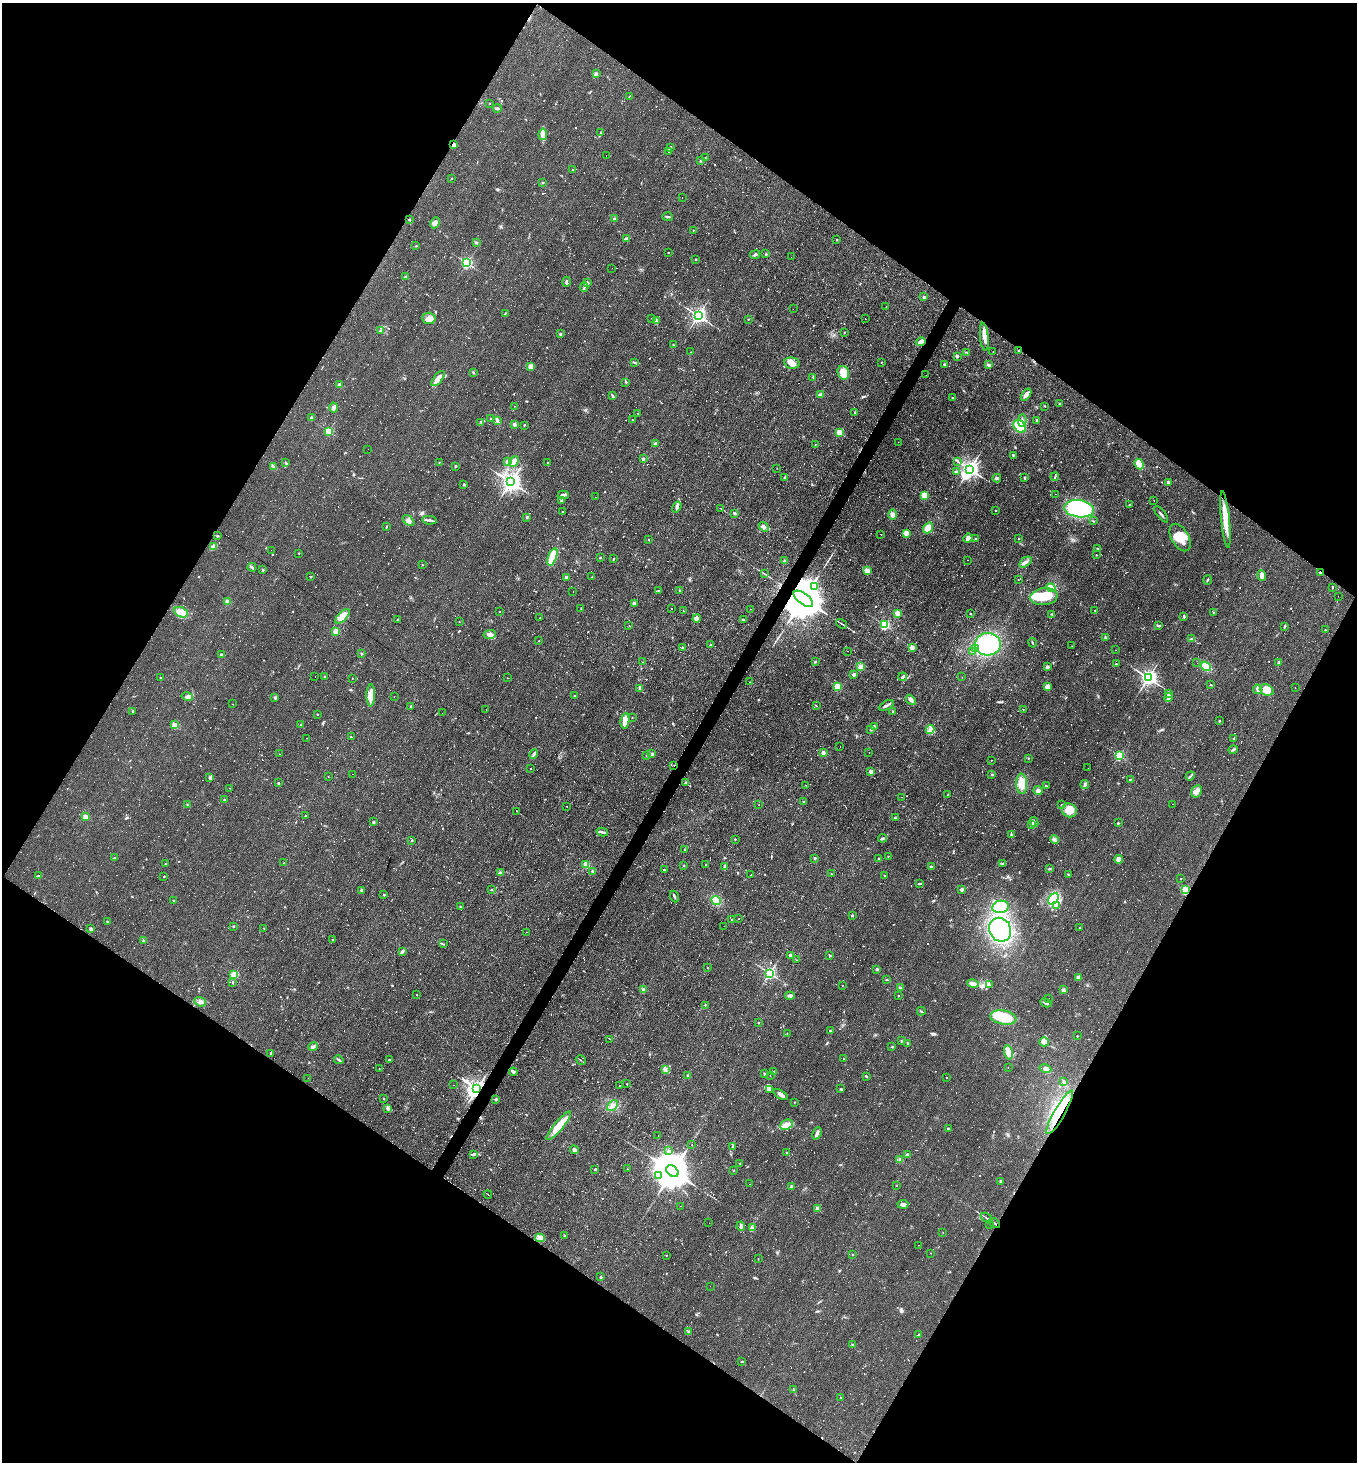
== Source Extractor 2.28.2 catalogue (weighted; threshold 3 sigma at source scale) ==
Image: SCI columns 145-5563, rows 1-5837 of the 5847 x 5837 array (HDU 1 of 3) = the unmasked area's bounding box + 8 px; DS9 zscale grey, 4 x 4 block average (1 PNG px = mean of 4 x 4 image px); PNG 1359 x 1464 px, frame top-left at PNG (2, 3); each listed source drawn as its Kron ellipse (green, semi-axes under 4 px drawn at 4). Shown black and unused: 49% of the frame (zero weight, under 2 of 3 exposures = <1% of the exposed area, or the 3 px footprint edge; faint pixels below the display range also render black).
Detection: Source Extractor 2.28.2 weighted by HDU 2 'WHT'. Background 0.0353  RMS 0.0078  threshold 0.0353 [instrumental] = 3 sigma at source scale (4.5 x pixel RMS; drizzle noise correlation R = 1.50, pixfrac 1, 0.05/0.05 arcsec/px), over >= 5 px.
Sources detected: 1793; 14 too faint to see at this stretch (4 x 4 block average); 6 inside a brighter object's white glare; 785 cosmic-ray / hot-pixel residue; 4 long thin detections or spike segments (spike, bleed or trail) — neither listed nor drawn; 9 coinciding with a brighter row at this scale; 25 inside a brighter listed object's ellipse — not listed separately; of the other 950, all 500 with FLUX_AUTO >= 2.24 (the completeness limit of this list) listed and drawn (450 fainter detections not listed), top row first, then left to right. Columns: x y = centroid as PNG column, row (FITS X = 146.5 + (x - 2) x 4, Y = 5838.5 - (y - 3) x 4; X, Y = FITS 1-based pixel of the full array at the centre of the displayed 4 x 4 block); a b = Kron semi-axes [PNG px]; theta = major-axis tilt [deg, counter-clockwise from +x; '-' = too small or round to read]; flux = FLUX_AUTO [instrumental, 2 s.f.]
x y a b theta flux
597 73 3 3 - 5.8
629 96 2 2 - 2.4
489 103 2 2 - 6.6
497 108 4 2 - 10
601 133 2 2 - 2.5
543 134 6 4 82 17
454 145 2 2 - 52
670 148 2 2 - 2.9
669 151 3 2 - 4.4
606 155 2 2 - 22
705 157 2 2 - 2.7
700 161 2 2 - 9.7
572 170 2 2 - 6.5
451 178 2 2 - 2.4
543 182 2 2 - 2.6
682 198 2 2 - 9.5
668 217 5 2 - 7.3
410 219 2 2 - 3.4
615 219 2 2 - 34
435 223 6 4 62 16
693 230 2 2 - 5
626 239 4 2 - 26
837 239 2 2 - 8.9
476 242 3 2 - 5.1
416 246 2 2 - 2.8
669 252 2 2 - 3.3
766 254 2 2 - 13
755 255 5 3 - 9.8
791 257 2 2 - 3
696 259 2 2 - 3.7
467 263 2 2 - 720
612 268 2 2 - 6.9
405 276 2 2 - 3.8
566 282 5 2 - 7
587 283 3 2 - 5.3
584 287 5 2 - 7
924 297 2 2 - 12
886 307 2 2 - 2.2
793 309 2 2 - 2.3
505 313 2 2 - 2.7
698 315 3 2 - 1900
429 318 6 5 - 26
652 318 2 2 - 19
748 319 2 2 - 2.7
865 319 2 2 - 2.8
656 320 4 2 - 8.2
381 330 3 2 - 3
844 332 2 2 - 3.5
560 334 2 2 - 22
984 337 14 4 -84 38
921 342 5 4 - 23
674 345 3 2 - 2.7
1018 351 2 2 - 5.7
691 352 2 2 - 3.2
993 352 2 2 - 4.2
967 353 4 2 - 4.1
957 356 2 2 - 36
881 362 2 2 - 3.2
635 363 2 2 - 2.6
792 363 8 5 -11 32
945 364 4 2 - 6.8
989 365 2 2 - 12
531 366 3 3 - 19
473 372 3 2 - 4.6
843 373 7 5 -66 60
926 375 2 2 - 2.7
813 377 2 2 - 2.5
438 379 9 3 50 34
626 382 2 2 - 6
339 385 4 3 - 9.5
821 395 3 3 - 5.7
1026 395 7 4 56 21
613 396 3 2 - 4.9
953 398 2 2 - 21
1059 403 2 2 - 7.6
515 406 2 2 - 8
1045 406 2 2 - 2.7
334 408 5 4 - 12
638 413 2 2 - 2.9
854 413 2 2 - 3.1
312 418 2 2 - 51
491 419 2 2 - 12
497 420 4 3 - 9.8
632 420 2 2 - 4.5
1037 420 2 2 - 19
1022 421 6 3 89 11
481 422 2 2 - 3.8
514 424 3 3 - 7.7
524 425 2 2 - 2.8
1020 426 7 5 -45 100
329 431 2 2 - 330
839 432 2 2 - 180
898 442 2 2 - 10
655 443 3 3 - 5.3
815 444 2 2 - 3.3
368 449 2 2 - 3.3
1013 455 3 2 - 4.7
643 459 3 2 - 7.3
958 461 2 2 - 2.3
439 462 2 2 - 4.3
508 462 2 2 - 88
514 462 5 4 - 34
286 463 4 2 - 4
547 463 2 2 - 4.2
1139 464 5 3 - 50
273 466 3 2 - 5.5
456 466 2 2 - 16
777 468 2 2 - 2.4
969 469 4 3 - 2800
956 471 4 2 - 6.2
784 477 3 2 - 4.5
1055 477 4 2 - 6.3
997 478 4 2 - 10
1025 478 3 2 - 4.2
511 482 3 3 - 3500
1168 482 2 2 - 36
464 484 2 2 - 19
1056 494 2 2 - 11
563 495 5 3 - 12
924 495 2 2 - 350
596 497 2 2 - 6.4
561 501 2 2 - 6.7
1154 501 2 2 - 18
1129 504 2 2 - 3.8
677 507 6 3 56 11
721 508 3 2 - 13
1079 509 15 8 -8 350
996 510 2 2 - 4.5
562 512 2 2 - 7.5
734 513 2 2 - 24
1161 514 10 2 -51 9.9
893 515 5 4 - 21
527 517 3 2 - 6.1
1225 519 28 4 -84 76
429 520 7 2 -6 11
409 521 7 4 -42 19
1093 521 3 2 - 3.1
386 527 4 2 - 3.6
764 527 5 3 - 11
928 528 6 4 51 40
906 533 2 2 - 150
881 535 2 2 - 5.4
218 536 2 2 - 2.7
1180 537 15 8 -61 75
968 538 5 3 - 21
648 539 2 2 - 4.3
975 539 2 2 - 7.9
1018 539 2 2 - 2.6
213 547 4 3 - 33
1098 548 4 2 - 4
271 550 2 2 - 3.4
299 553 2 2 - 4.1
1096 555 2 2 - 5.6
552 557 9 3 69 210
600 557 2 2 - 13
613 559 2 2 - 2.7
784 560 2 2 - 3.3
967 560 2 2 - 2.6
1025 562 7 3 38 12
422 565 2 2 - 6.2
252 567 4 2 - 8.3
263 570 2 2 - 6.8
867 571 2 2 - 180
1320 572 2 2 - 11
764 574 3 2 - 3.8
311 576 3 2 - 3.1
1262 576 5 3 - 23
566 577 2 2 - 43
592 577 2 2 - 7.9
1018 580 2 2 - 3.1
1207 580 4 2 - 5.2
814 587 2 2 - 3
1051 587 4 3 - 44
1332 587 4 2 - 3
679 590 2 2 - 8.1
658 591 3 2 - 3.6
573 592 2 2 - 7.8
1338 596 2 2 - 6.3
1044 597 13 8 7 130
803 599 11 5 -36 46000
228 602 2 2 - 95
634 603 3 2 - 8.5
581 608 2 2 - 2.6
672 608 2 2 - 31
751 609 2 2 - 3.7
1095 610 2 2 - 3.5
500 611 2 2 - 4.3
683 611 2 2 - 3.7
181 612 7 5 -22 31
1214 613 2 2 - 2.6
898 614 2 2 - 190
971 614 2 2 - 12
1052 614 2 2 - 4.9
343 616 9 4 47 37
1184 616 3 2 - 5.8
540 618 2 2 - 5.8
697 618 4 3 - 11
743 619 3 2 - 3.8
397 620 2 2 - 11
459 622 2 2 - 2.9
841 624 6 2 -36 6
885 625 2 2 - 570
1158 625 4 2 - 6.8
629 626 2 2 - 71
1284 627 4 2 - 4.6
1325 630 2 2 - 2.5
336 632 2 2 - 210
490 634 6 4 12 20
1106 637 2 2 - 32
1191 639 2 2 - 2.2
539 641 2 2 - 5.6
1033 643 5 2 - 3.7
988 644 13 11 1 380
711 645 2 2 - 2.5
1072 646 2 2 - 2.3
683 648 2 2 - 28
912 648 2 2 - 130
976 648 3 3 - 14
1116 650 2 2 - 2.6
848 651 2 2 - 4.4
973 652 2 2 - 2.3
361 653 3 2 - 4.2
221 654 2 2 - 24
643 662 2 2 - 3.5
815 662 3 2 - 3.4
1278 662 3 2 - 4.9
1197 663 2 2 - 5.9
1116 664 2 2 - 8.5
1206 666 5 4 - 88
861 667 2 2 - 170
1048 667 2 2 - 47
854 674 2 2 - 45
315 677 2 2 - 2.7
324 677 2 2 - 9.4
903 677 4 3 - 7.6
962 677 2 2 - 3.9
161 678 2 2 - 13
352 678 2 2 - 2.6
507 678 2 2 - 3
1148 678 3 2 - 2200
749 682 2 2 - 10
1211 685 3 2 - 3.6
837 687 2 2 - 230
1047 687 4 3 - 24
1295 688 2 2 - 2.3
640 689 3 2 - 9.2
1257 689 4 3 - 9.6
1267 690 7 5 -21 54
1168 693 2 2 - 12
371 695 11 4 89 39
574 695 2 2 - 4.7
394 696 2 2 - 3.3
187 697 6 3 -14 12
275 697 4 2 - 6.6
1168 697 4 3 - 19
911 700 6 3 -48 13
233 704 2 2 - 2.3
411 706 2 2 - 12
816 706 3 2 - 2.7
886 706 8 2 28 11
486 709 2 2 - 3.7
1023 709 2 2 - 3.7
133 711 2 2 - 5.4
893 712 3 2 - 2.3
442 713 2 2 - 4.7
317 714 2 2 - 8.4
632 718 2 2 - 3.8
625 721 8 3 82 57
1219 721 2 2 - 9.5
174 725 2 2 - 150
301 725 3 2 - 2.6
874 727 4 3 - 8.8
871 730 2 2 - 6.8
930 730 4 4 - 20
351 737 2 2 - 3.9
307 738 2 2 - 2.4
1234 738 2 2 - 2.8
840 747 2 2 - 29
1233 750 5 2 - 6.4
823 752 2 2 - 58
869 752 2 2 - 8.3
279 754 2 2 - 2.8
534 754 5 2 - 9.2
652 754 2 2 - 47
647 755 2 2 - 4.9
1119 755 2 2 - 560
1028 758 2 2 - 2.4
991 760 2 2 - 2.5
674 765 2 2 - 9.2
531 768 2 2 - 2.4
1088 768 2 2 - 2.6
871 771 4 3 - 10
353 774 2 2 - 4.9
992 774 3 2 - 3.5
1190 776 5 2 - 6.3
210 777 4 2 - 5.7
328 777 2 2 - 3.2
1130 780 4 2 - 4.7
686 782 4 2 - 3.6
278 783 2 2 - 12
1022 784 10 5 -87 70
1085 785 4 2 - 7.1
806 786 2 2 - 2.2
1046 786 2 2 - 21
230 788 2 2 - 2.3
1038 791 4 4 - 13
1197 791 6 5 - 23
948 795 2 2 - 13
901 797 2 2 - 14
224 799 2 2 - 9.9
803 801 2 2 - 9.6
759 804 2 2 - 3
1173 804 2 2 - 3.1
187 805 2 2 - 2.3
1061 805 2 2 - 8.3
566 806 2 2 - 24
1069 810 7 7 - 68
516 811 2 2 - 52
305 816 2 2 - 2.6
85 817 2 2 - 110
895 818 2 2 - 14
373 822 2 2 - 28
1034 822 5 2 - 12
1118 823 2 2 - 16
1032 824 4 3 - 9.2
602 832 6 2 -13 9.3
1011 834 4 2 - 4.3
883 838 4 2 - 7.5
735 839 2 2 - 7.2
412 840 2 2 - 11
1055 840 5 3 - 10
684 849 2 2 - 5.2
888 856 2 2 - 6.1
115 857 2 2 - 3
815 858 2 2 - 21
878 858 2 2 - 4.9
1119 859 4 3 - 26
284 863 2 2 - 3.6
1003 863 3 2 - 5
166 864 2 2 - 13
586 864 2 2 - 140
706 864 2 2 - 6.2
684 866 3 2 - 2.6
725 867 3 2 - 9.3
931 867 3 2 - 5.6
1049 868 3 2 - 5.8
664 870 2 2 - 16
592 871 2 2 - 21
500 873 2 2 - 53
831 874 2 2 - 2.6
1068 874 2 2 - 3.7
751 875 2 2 - 2.9
38 876 4 2 - 4.2
164 876 2 2 - 8.4
885 876 3 2 - 2.7
1181 878 2 2 - 3.1
920 884 4 2 - 8.1
491 889 2 2 - 3.6
962 889 2 2 - 60
361 890 2 2 - 4.2
1185 890 2 2 - 290
384 895 2 2 - 12
674 896 6 2 -66 7.6
1053 899 6 4 50 250
716 900 5 3 - 83
174 901 2 2 - 21
1056 905 4 2 - 7.7
460 907 2 2 - 2.3
1000 907 8 6 11 110
852 915 2 2 - 14
739 919 2 2 - 2.8
731 920 2 2 - 2.4
107 921 2 2 - 10
233 926 2 2 - 16
724 926 2 2 - 2.4
264 928 2 2 - 3.9
1080 928 2 2 - 8.9
91 929 2 2 - 38
1000 930 12 10 -60 600
526 932 2 2 - 5.8
333 940 2 2 - 11
143 941 2 2 - 2.6
444 944 2 2 - 2.5
402 951 4 2 - 8.8
791 955 3 3 - 14
830 955 2 2 - 11
796 960 2 2 - 3.3
708 967 2 2 - 4.1
877 969 2 2 - 23
769 973 2 2 - 970
234 974 2 2 - 290
1078 977 2 2 - 84
887 980 3 2 - 3.7
233 982 3 2 - 3.8
973 984 6 3 -14 24
842 985 2 2 - 5.2
989 985 3 2 - 7.5
900 988 3 2 - 5.1
643 989 2 2 - 39
1063 990 2 2 - 67
417 995 2 2 - 2.9
898 995 2 2 - 5
790 996 4 3 - 9.3
1049 999 2 2 - 4.9
200 1002 6 4 -22 17
1046 1003 6 2 -26 12
705 1005 2 2 - 5.2
921 1011 4 2 - 2.9
1003 1017 13 7 -10 140
759 1023 2 2 - 9.2
830 1031 2 2 - 13
787 1034 2 2 - 4.1
1077 1036 2 2 - 7.9
610 1039 4 2 - 3.4
901 1041 2 2 - 12
1044 1042 5 4 - 37
908 1043 2 2 - 3.7
313 1047 5 3 - 15
892 1047 3 2 - 2.8
1008 1052 7 4 -78 60
271 1053 3 2 - 5
843 1059 2 2 - 5.7
339 1060 5 2 - 7.1
389 1060 2 2 - 10
581 1060 5 2 - 4.4
1008 1067 2 2 - 2.8
379 1068 2 2 - 2.3
1045 1068 6 4 -13 13
665 1069 2 2 - 4.8
774 1071 2 2 - 7.1
513 1072 4 3 - 8.5
764 1073 2 2 - 4
688 1075 2 2 - 25
770 1076 2 2 - 2.4
866 1076 2 2 - 5.9
947 1077 2 2 - 2.6
308 1078 2 2 - 7
1064 1081 4 2 - 7.3
627 1084 2 2 - 4.8
454 1085 2 2 - 2.5
620 1085 2 2 - 2.5
477 1089 2 2 - 2400
841 1089 3 2 - 3.1
769 1090 3 3 - 7.6
781 1095 8 3 -29 14
383 1098 2 2 - 6.4
496 1099 3 2 - 4.6
794 1102 2 2 - 2.6
613 1106 6 4 48 18
388 1109 4 3 - 8
1060 1112 25 5 60 110
786 1125 7 4 23 40
559 1126 18 4 50 100
948 1128 2 2 - 19
817 1133 6 3 65 15
658 1136 2 2 - 2.3
692 1145 2 2 - 2.3
732 1147 2 2 - 3
574 1150 5 3 - 12
669 1151 2 2 - 10
787 1152 2 2 - 18
473 1154 3 2 - 5.2
907 1154 2 2 - 7.8
900 1160 3 3 - 6.5
740 1163 2 2 - 2.3
595 1169 2 2 - 14
627 1169 2 2 - 4.1
733 1170 2 2 - 2.9
672 1171 7 5 -41 21000
658 1175 2 2 - 2.7
1000 1181 2 2 - 3.5
750 1184 2 2 - 2.3
896 1185 2 2 - 4.4
791 1187 3 2 - 5.7
488 1194 4 2 - 3.3
903 1204 5 3 - 10
680 1206 2 2 - 2.8
817 1208 2 2 - 59
987 1218 6 2 -34 7.5
709 1223 2 2 - 2.8
995 1223 6 2 -36 7.5
990 1224 2 2 - 3.2
741 1226 4 2 - 9.7
752 1228 3 2 - 2.9
943 1232 2 2 - 3.3
564 1235 2 2 - 9.7
540 1238 5 3 - 13
918 1245 2 2 - 2.4
931 1253 2 2 - 3
853 1254 2 2 - 10
666 1255 2 2 - 5.1
758 1258 2 2 - 2.4
601 1277 2 2 - 20
710 1286 2 2 - 6
689 1331 3 2 - 4.8
918 1334 3 2 - 3.5
852 1344 2 2 - 2.7
742 1361 3 2 - 3.4
794 1390 2 2 - 24
841 1397 2 2 - 2.7
Overlapping masked pixels (flux is a lower limit): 8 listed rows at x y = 454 145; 1018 351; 1320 572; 803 599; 674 765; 477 1089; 1060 1112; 995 1223
Diffuse or blended objects may show on this block-average render without a row.